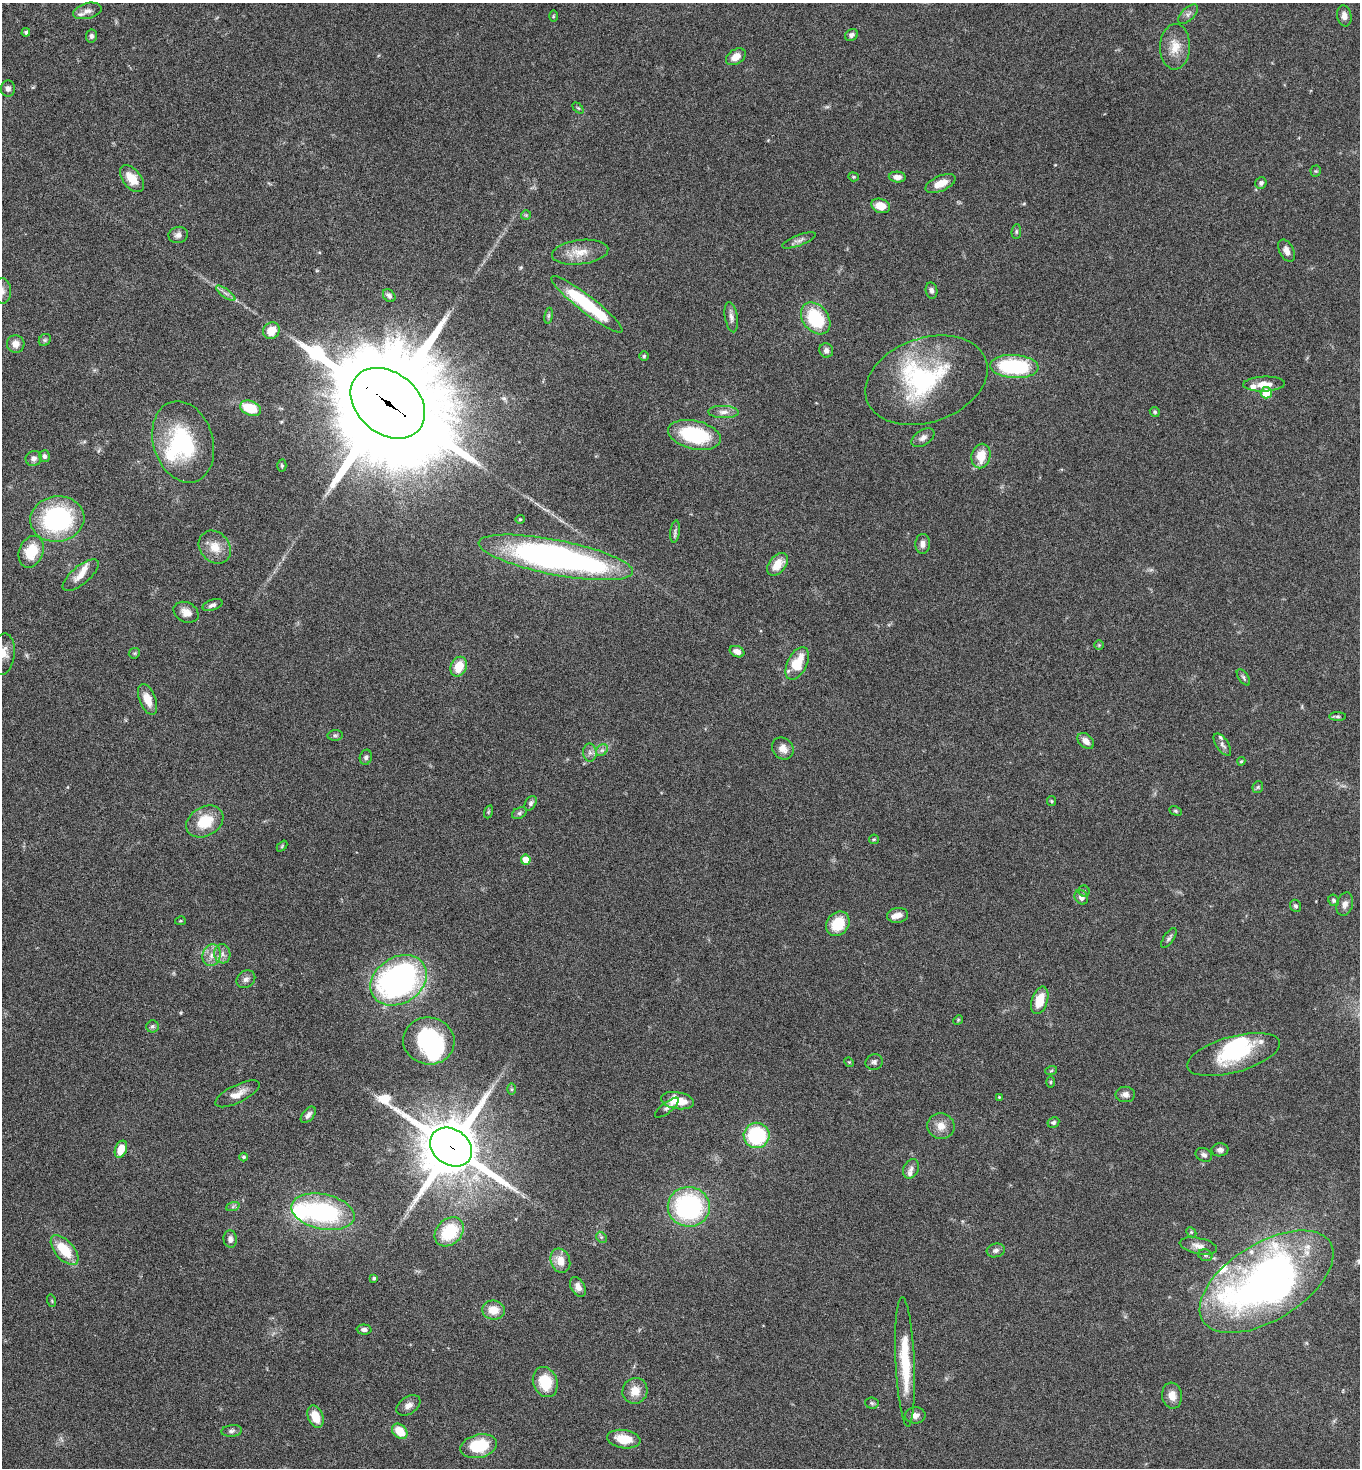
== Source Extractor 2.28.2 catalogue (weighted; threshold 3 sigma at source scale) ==
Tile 11 of 4 x 4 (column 3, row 3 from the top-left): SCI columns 3060-4417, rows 1504-2969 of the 5980 x 5944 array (HDU 1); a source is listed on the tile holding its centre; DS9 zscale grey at full resolution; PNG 1362 x 1470 px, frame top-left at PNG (2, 3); each listed source drawn as its Kron ellipse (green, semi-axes under 4 px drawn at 4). Shown black and unused: <1% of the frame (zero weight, under 5 of 9 exposures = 3% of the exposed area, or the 3 px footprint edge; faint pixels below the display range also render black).
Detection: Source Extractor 2.28.2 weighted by HDU 2 'WHT'; one run over the whole footprint, this tile lists its part. Background 0.0531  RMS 0.003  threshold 0.0124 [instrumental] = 3 sigma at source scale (4.09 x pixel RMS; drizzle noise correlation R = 1.36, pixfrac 0.8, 0.05/0.05 arcsec/px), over >= 5 px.
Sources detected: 173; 5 inside a brighter object's white glare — neither listed nor drawn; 10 inside a brighter listed object's ellipse — not listed separately; the other 158 listed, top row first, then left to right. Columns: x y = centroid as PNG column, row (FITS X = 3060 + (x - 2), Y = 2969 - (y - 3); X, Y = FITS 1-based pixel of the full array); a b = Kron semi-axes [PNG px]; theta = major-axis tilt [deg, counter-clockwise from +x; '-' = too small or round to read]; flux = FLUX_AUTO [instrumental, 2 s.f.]
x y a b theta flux
87 11 14 7 14 1.5
1188 14 12 6 43 1
553 16 6 3 89 0.27
1344 16 10 7 -80 1.6
26 32 4 4 - 0.49
851 35 7 5 37 0.87
91 36 6 5 - 0.83
1175 47 23 15 88 4.5
736 57 11 7 33 2.5
8 89 8 7 - 0.97
578 108 6 4 -44 0.33
1316 171 5 5 - 0.34
853 177 5 4 - 0.34
897 177 8 5 -5 1.5
132 179 16 9 -51 4.5
1261 183 6 5 - 0.78
940 184 16 7 23 3.3
881 206 10 7 -20 3.7
526 215 5 5 - 0.41
1016 232 7 4 84 0.44
178 235 10 8 12 1.2
799 240 18 5 22 1.2
1286 251 12 7 -62 1.7
580 252 28 12 7 4.6
931 290 8 6 -81 0.77
2 291 13 9 -87 1.6
226 293 11 3 -35 0.81
389 296 7 5 -49 0.81
587 304 44 8 -38 19
549 316 8 4 81 0.49
731 317 15 6 -80 1.3
816 318 17 12 -52 16
271 331 9 8 - 4.2
45 340 7 5 46 0.5
16 344 9 8 - 2.1
826 350 7 7 - 1.1
644 356 5 5 - 0.4
1014 367 24 11 -3 22
926 380 63 42 19 34
1264 384 21 7 2 2.8
1266 393 5 5 - 4.9
388 403 41 30 -40 8500
250 408 11 7 -21 7.7
723 412 15 6 -2 1.6
1155 412 5 4 - 0.39
694 435 27 14 -13 18
923 438 13 7 33 1.4
183 442 42 30 -73 23
45 456 6 5 - 0.65
981 456 12 9 78 4.7
34 458 8 7 - 1
282 466 6 4 -89 0.39
57 519 27 22 9 34
520 519 5 4 - 0.3
675 532 11 5 83 0.77
923 544 10 7 87 1.4
215 547 18 14 -47 4.2
31 552 16 12 67 8
556 557 78 17 -11 110
777 564 13 8 50 4.4
81 575 22 9 40 3
212 605 10 5 18 0.93
186 612 13 9 -27 2.2
1099 645 5 5 - 0.35
737 652 7 5 -24 1.7
134 653 6 5 - 0.37
3 654 21 12 83 3.3
797 663 18 9 63 7.9
459 667 10 8 66 5.3
1243 677 9 5 -55 0.6
148 699 16 8 -68 3.6
1338 716 8 4 -1 0.53
335 735 7 5 8 0.54
1086 741 9 6 -41 1.9
1222 745 13 6 -56 1.1
783 748 12 10 -48 2.1
602 750 7 5 43 0.66
590 753 9 7 -89 1.1
366 757 8 6 72 0.67
1241 761 4 3 - 0.31
1258 787 6 5 - 0.45
1051 801 5 4 - 0.3
531 803 8 5 59 0.67
1175 811 6 4 -28 0.39
488 812 6 4 71 0.34
519 813 8 5 28 0.6
205 821 20 14 30 7.9
874 839 5 4 - 0.32
282 846 6 4 47 0.31
526 860 5 5 - 4.3
1084 891 5 5 - 0.46
1081 897 8 6 -54 1.2
1334 900 6 5 - 0.67
1345 904 12 8 74 1.4
1295 906 6 5 - 0.59
898 915 10 7 10 2
180 921 5 4 - 0.29
838 924 13 10 49 8
1169 938 11 5 55 0.75
222 954 9 8 - 1.3
211 955 11 9 75 2
246 979 10 8 34 1.1
399 980 30 23 33 94
1040 1000 14 8 72 4.9
958 1020 5 4 - 0.29
152 1026 6 6 - 0.58
429 1041 26 23 -11 22
1233 1055 48 18 16 18
849 1062 5 4 - 0.28
874 1062 9 7 23 0.83
1051 1071 6 3 19 0.29
1051 1082 5 3 - 0.29
511 1089 6 4 -90 0.34
237 1094 24 9 26 2.8
1125 1094 10 7 1 1.4
999 1097 3 3 - 0.2
677 1101 17 8 -10 6.3
667 1108 15 5 38 0.76
308 1115 10 5 50 1
1053 1122 6 5 - 0.58
941 1126 14 12 -13 2.8
757 1135 13 12 - 21
451 1147 22 18 -35 2000
121 1149 9 5 68 4.6
1220 1150 8 6 9 1.2
1204 1155 8 6 -27 0.83
243 1157 4 4 - 0.53
911 1169 10 7 65 1
233 1206 7 4 20 0.51
689 1207 21 20 - 38
323 1212 32 17 -12 36
449 1232 16 12 45 12
1191 1232 6 4 -44 0.37
601 1237 6 4 -45 0.47
230 1239 9 6 -84 1.4
1198 1246 19 8 -11 2.1
65 1250 18 9 -48 8.5
996 1250 9 6 15 0.88
1205 1255 7 5 -16 0.61
560 1261 12 9 -71 3.4
374 1278 4 3 - 0.4
1266 1282 75 38 32 160
578 1287 11 6 -61 1.5
52 1301 6 4 -72 0.29
493 1310 11 9 -7 3.8
364 1330 7 5 -1 1
905 1362 65 9 -87 13
545 1382 15 12 -68 8.2
635 1391 13 12 - 3.6
1172 1396 13 10 -81 2.5
872 1403 7 5 -5 0.49
408 1405 13 8 34 1.6
915 1415 10 8 2 1.4
315 1417 11 7 -69 4.8
232 1431 10 5 6 0.81
400 1431 9 6 -43 5.9
624 1439 17 9 -8 5.5
479 1446 18 11 14 10
Overlapping masked pixels (flux is a lower limit): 2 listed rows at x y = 388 403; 451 1147
Isophote crosses this tile's border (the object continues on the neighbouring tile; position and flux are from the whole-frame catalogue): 2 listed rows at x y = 2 291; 3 654